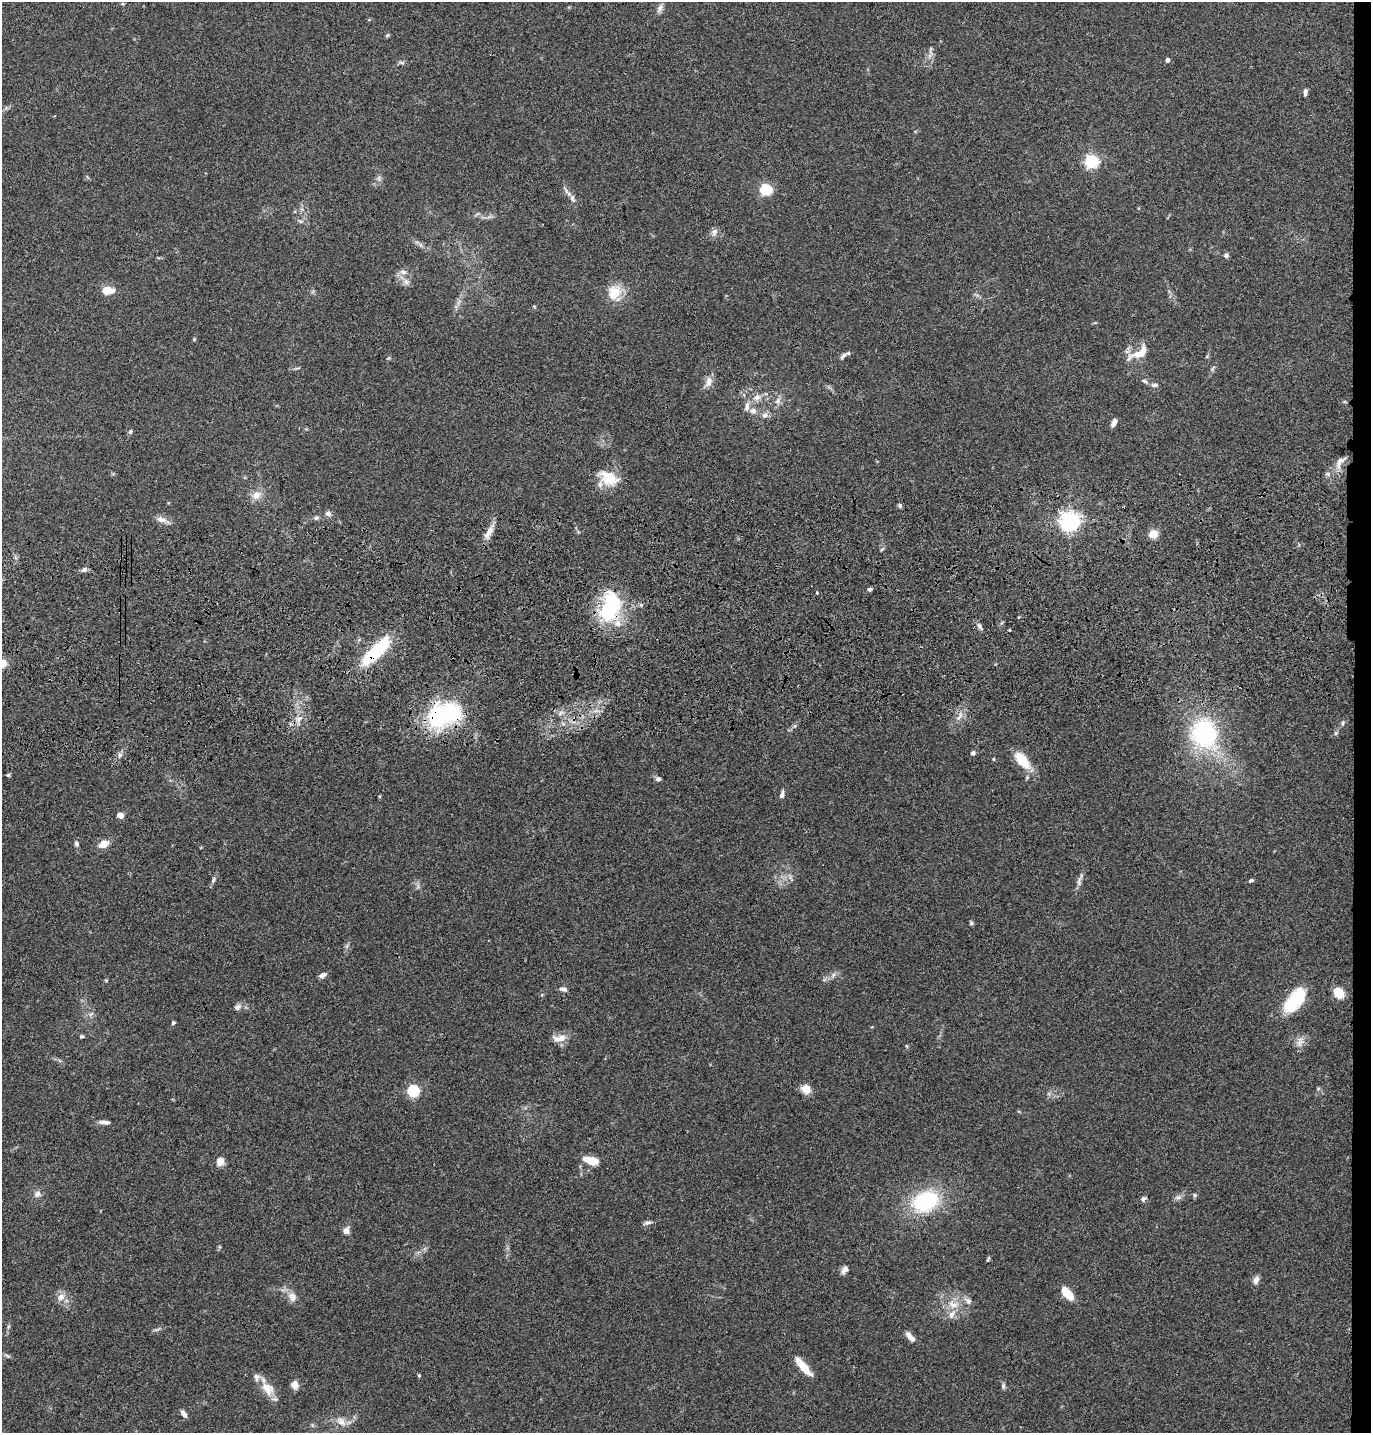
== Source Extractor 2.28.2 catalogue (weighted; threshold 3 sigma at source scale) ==
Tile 6 of 3 x 3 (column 3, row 2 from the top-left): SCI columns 2859-4227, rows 1549-2979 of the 4347 x 4526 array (HDU 1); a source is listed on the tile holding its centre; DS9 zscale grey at full resolution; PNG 1373 x 1435 px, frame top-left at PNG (2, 2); no overlay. Shown black and unused: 2% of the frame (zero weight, under 3 of 4 exposures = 6% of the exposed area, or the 3 px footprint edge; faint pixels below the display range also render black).
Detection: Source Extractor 2.28.2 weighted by HDU 2 'WHT'; one run over the whole footprint, this tile lists its part. Background 0.0846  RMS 0.0061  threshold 0.0273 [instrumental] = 3 sigma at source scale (4.5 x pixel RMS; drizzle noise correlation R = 1.50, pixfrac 1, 0.05/0.05 arcsec/px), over >= 5 px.
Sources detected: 113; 1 inside a brighter object's white glare — not listed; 4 inside a brighter listed object's ellipse — not listed separately; the other 108 listed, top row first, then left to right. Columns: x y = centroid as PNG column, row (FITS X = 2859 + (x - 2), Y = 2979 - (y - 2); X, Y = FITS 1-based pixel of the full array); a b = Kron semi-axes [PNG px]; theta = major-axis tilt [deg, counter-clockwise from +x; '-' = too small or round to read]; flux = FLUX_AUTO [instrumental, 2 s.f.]
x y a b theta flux
660 8 13 6 64 2.3
387 35 6 5 - 0.81
931 49 6 4 88 1
1167 60 4 4 - 2.4
402 62 8 4 -9 1.2
1305 92 9 5 83 1.6
1091 161 6 5 - 120
379 178 9 4 -82 1.5
766 189 6 5 - 67
572 198 11 7 -77 2.4
300 221 6 4 -43 1
714 232 12 6 62 2.4
1226 255 6 5 - 1.7
403 272 8 6 -2 2.4
406 282 8 7 - 2.6
108 290 12 7 -3 8.5
614 292 19 15 60 12
1139 353 32 12 33 10
843 356 12 5 47 1.8
1145 381 8 5 -27 1.2
708 382 14 8 82 4
1155 385 9 5 1 1.4
757 397 10 8 20 3.8
778 401 11 6 46 2.6
753 411 10 8 1 2.9
765 415 9 7 22 2.4
1114 423 8 5 64 3.2
130 431 6 4 67 0.99
1340 462 18 9 60 4.9
610 480 23 17 7 14
256 495 12 10 39 5.1
900 505 6 5 - 1.1
328 513 7 6 - 2.3
316 518 7 5 14 1.3
161 519 14 8 -16 4
1069 521 6 6 - 360
488 533 21 7 58 5.2
1153 534 9 8 - 6.8
84 569 8 6 25 1.9
870 589 6 4 16 1.1
817 593 4 2 - 0.48
611 605 38 23 88 43
980 626 9 5 -50 1.7
1009 630 3 3 - 0.55
375 652 42 12 45 37
3 663 5 5 - 23
444 715 43 27 18 65
959 717 12 3 58 1.8
299 719 10 5 67 2.7
1343 723 6 4 89 0.87
1336 733 5 5 - 0.93
1204 734 30 25 -71 73
973 753 5 5 - 1.6
120 755 6 6 - 1.4
993 759 5 3 - 0.49
1022 760 19 9 -51 17
8 775 4 4 - 0.81
658 779 7 5 -17 1.4
782 795 9 5 75 2.1
120 815 7 6 - 3.1
76 844 7 5 -74 1.4
103 844 9 6 32 7.3
213 880 9 5 76 1.4
1251 880 6 4 31 1
1079 881 14 5 80 2.3
971 923 6 5 - 0.96
322 975 9 5 34 2.4
833 975 7 4 71 1.2
106 980 5 3 - 0.61
563 989 10 5 -10 1.8
1339 993 9 8 - 11
1295 1000 31 15 49 27
237 1007 10 7 39 2.3
91 1014 9 3 45 1.1
173 1023 5 4 - 0.9
81 1036 5 4 - 0.89
559 1038 18 8 7 5.9
1300 1042 15 9 73 3.9
906 1046 6 3 -88 0.62
806 1089 12 10 -39 5.5
413 1090 5 5 - 73
104 1122 14 5 -4 2.8
591 1160 16 7 -15 11
220 1161 9 8 - 4.6
37 1194 9 8 - 2.6
1195 1195 5 5 - 0.98
1178 1197 7 6 - 1.8
1143 1199 8 5 17 1.6
925 1201 26 19 23 50
648 1222 10 5 13 1.8
346 1230 9 7 74 3.1
987 1260 7 3 71 0.71
845 1270 11 6 56 2.6
1256 1280 8 6 58 3.3
1067 1294 14 7 -48 15
61 1297 10 9 - 4.3
292 1297 13 10 -75 4.2
968 1301 8 8 - 2.3
953 1305 17 9 -25 7
952 1314 13 7 59 4
910 1336 15 6 -47 4
803 1366 21 6 -50 12
419 1375 4 3 - 0.8
295 1385 8 6 -81 5.3
1003 1386 8 5 -90 1.2
267 1389 19 13 -44 9.7
184 1414 9 5 -52 2.4
341 1422 15 10 -39 5.2
Overlapping masked pixels (flux is a lower limit): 5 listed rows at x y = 1069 521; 611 605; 375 652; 444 715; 1143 1199
Isophote crosses this tile's border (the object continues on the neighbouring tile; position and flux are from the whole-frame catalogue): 1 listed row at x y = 3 663